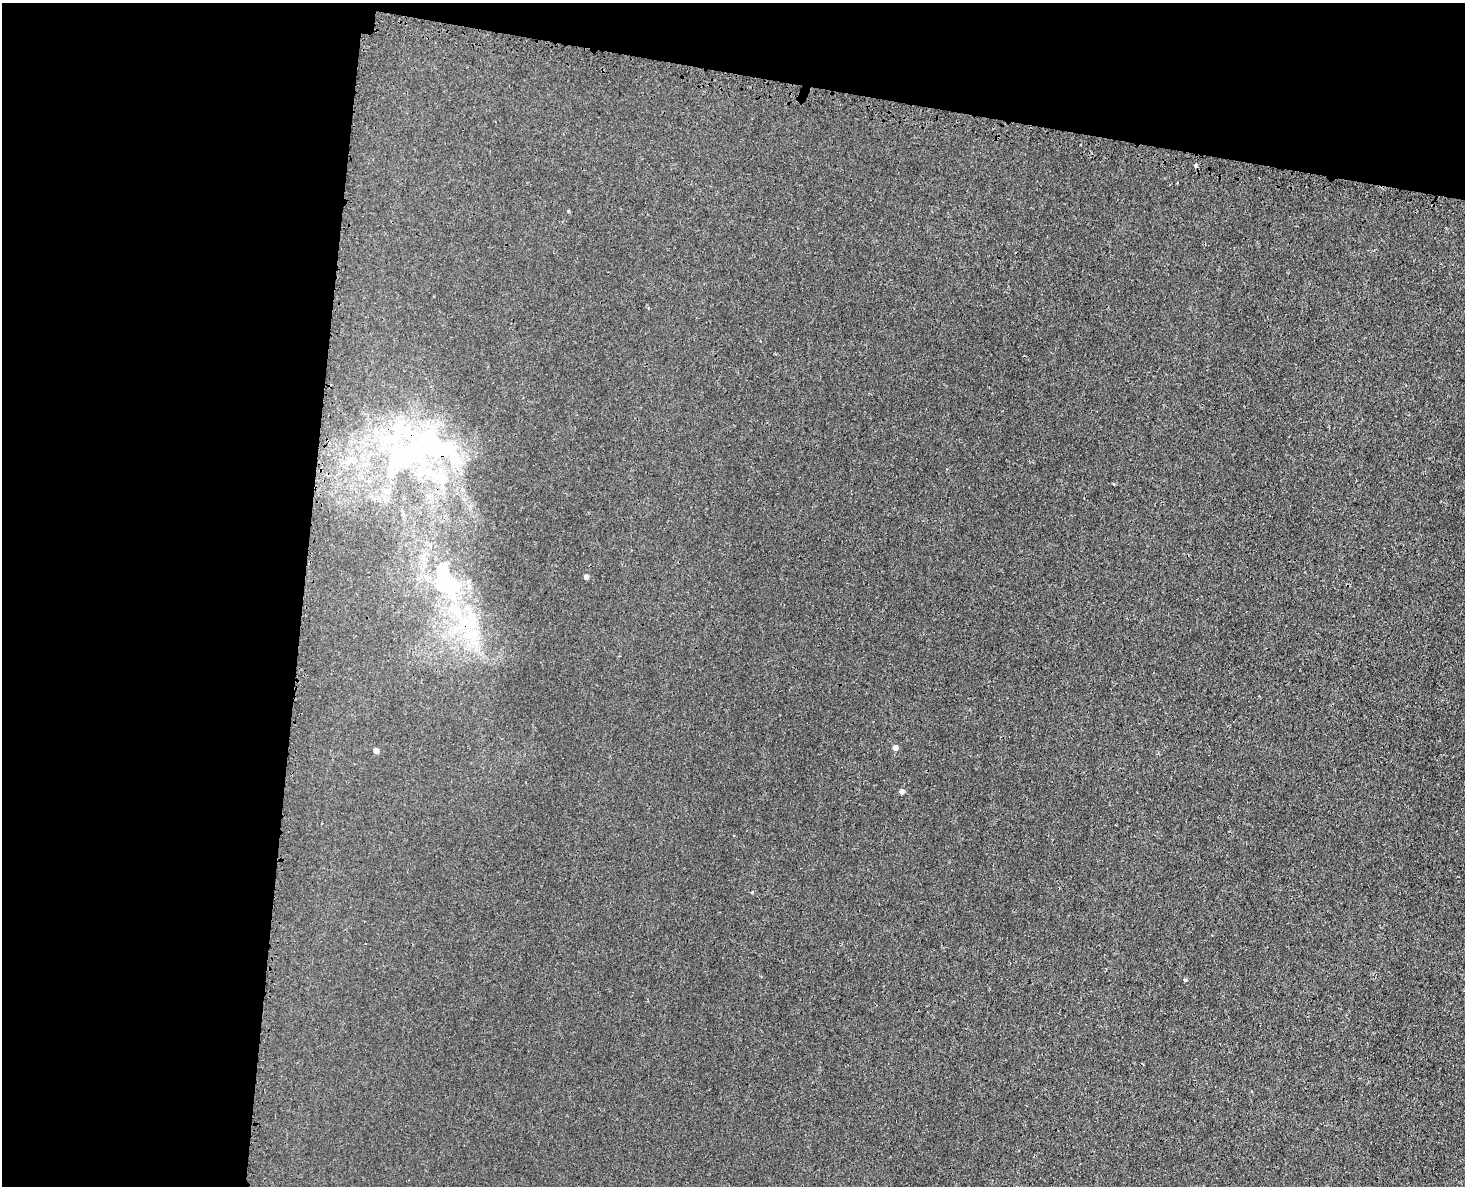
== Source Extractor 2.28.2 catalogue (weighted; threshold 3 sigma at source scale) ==
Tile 1 of 3 x 4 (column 1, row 1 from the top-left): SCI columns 298-1760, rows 3607-4790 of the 4872 x 4844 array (HDU 1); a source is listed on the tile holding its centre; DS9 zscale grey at full resolution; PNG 1467 x 1188 px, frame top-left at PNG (2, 3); no overlay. Shown black and unused: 27% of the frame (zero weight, under 3 of 4 exposures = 7% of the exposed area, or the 3 px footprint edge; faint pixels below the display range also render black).
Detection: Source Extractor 2.28.2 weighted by HDU 2 'WHT'; one run over the whole footprint, this tile lists its part. Background 0.00847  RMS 0.0023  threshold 0.0102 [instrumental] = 3 sigma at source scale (4.5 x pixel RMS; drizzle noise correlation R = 1.50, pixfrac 1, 0.05/0.05 arcsec/px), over >= 5 px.
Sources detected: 15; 1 inside a brighter object's white glare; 1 cosmic-ray / hot-pixel residue — not listed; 3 inside a brighter listed object's ellipse — not listed separately; the other 10 listed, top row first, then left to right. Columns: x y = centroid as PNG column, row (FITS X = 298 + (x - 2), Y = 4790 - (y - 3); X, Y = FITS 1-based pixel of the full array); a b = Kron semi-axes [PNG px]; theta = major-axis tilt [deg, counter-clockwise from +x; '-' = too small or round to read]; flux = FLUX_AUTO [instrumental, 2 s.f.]
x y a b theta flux
568 211 4 3 - 0.21
415 452 81 39 18 49
1114 484 4 3 - 0.17
586 577 4 4 - 1.1
446 579 53 33 -54 26
895 748 4 4 - 1.8
376 751 4 4 - 1.7
902 791 4 4 - 0.9
752 892 3 3 - 0.3
1185 980 4 4 - 0.29
Overlapping masked pixels (flux is a lower limit): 1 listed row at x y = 415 452